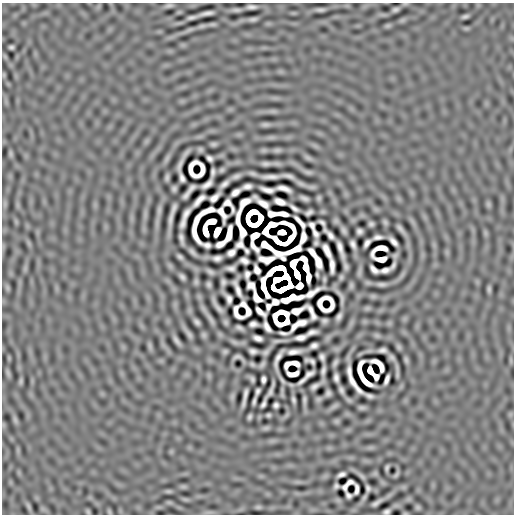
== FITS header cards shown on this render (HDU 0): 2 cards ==
NAXIS1  =                  512
NAXIS2  =                  512

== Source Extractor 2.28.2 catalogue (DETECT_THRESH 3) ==
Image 512 x 512 px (HDU 0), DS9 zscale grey, 1 PNG px = 1 image px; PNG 516 x 516 px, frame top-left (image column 1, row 512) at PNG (2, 3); no overlay
Background -3.57e-07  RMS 2.4e-04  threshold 7.25e-04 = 3 sigma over >= 5 px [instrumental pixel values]
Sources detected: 241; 30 with non-positive FLUX_AUTO (blend fragments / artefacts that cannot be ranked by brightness) are not listed; the other 211 listed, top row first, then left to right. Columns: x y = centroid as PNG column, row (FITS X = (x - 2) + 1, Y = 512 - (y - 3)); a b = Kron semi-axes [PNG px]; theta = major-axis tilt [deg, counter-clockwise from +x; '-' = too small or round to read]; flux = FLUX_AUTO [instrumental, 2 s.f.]
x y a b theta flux
169 5 10 4 9 0.039
251 7 9 3 1 0.057
395 9 5 3 - 0.036
236 10 10 4 0 0.042
320 10 9 3 1 0.046
206 13 12 3 11 0.075
465 16 6 3 18 0.034
191 17 8 3 15 0.046
253 19 11 4 9 0.044
388 25 7 4 19 0.027
202 26 9 5 26 0.03
11 47 5 3 - 0.033
3 75 7 4 -90 0.02
265 124 14 4 0 0.052
213 144 7 5 0 0.032
277 150 9 5 0 0.034
10 154 10 4 -90 0.031
209 158 6 4 -41 0.046
308 158 11 4 -32 0.041
266 164 7 4 -2 0.045
180 165 11 3 72 0.059
213 172 7 3 83 0.045
308 172 11 5 -18 0.039
253 173 9 5 -26 0.038
236 176 10 5 21 0.053
288 176 10 3 -15 0.057
167 177 7 3 81 0.036
270 177 14 3 1 0.096
182 178 8 4 -71 0.056
207 184 11 4 37 0.08
224 184 8 4 41 0.063
247 186 8 4 12 0.073
191 188 9 4 48 0.044
174 189 4 4 - 0.032
284 189 14 4 -15 0.078
267 190 13 4 -11 0.07
235 192 9 5 37 0.085
186 195 7 4 51 0.049
214 198 10 5 39 0.072
304 198 7 3 -18 0.046
319 198 7 5 90 0.025
199 200 14 4 45 0.082
280 202 10 5 -20 0.1
244 203 13 6 46 0.053
262 203 17 5 -35 0.064
488 204 7 4 -72 0.033
294 208 9 3 -36 0.055
174 209 10 3 69 0.064
159 210 11 6 80 0.044
208 211 15 4 22 0.053
309 212 7 4 32 0.044
186 214 12 4 63 0.087
283 214 10 4 -9 0.1
211 221 9 5 14 0.12
300 222 14 3 -49 0.037
385 222 8 5 -74 0.026
183 223 8 4 69 0.068
322 223 7 3 -44 0.036
371 224 4 4 - 0.036
312 225 7 4 -61 0.04
400 229 10 4 -53 0.054
344 230 7 4 -66 0.043
205 231 10 4 -79 0.19
359 231 5 5 - 0.05
217 232 8 5 64 0.22
282 232 7 4 -2 0.26
315 233 7 4 -60 0.052
229 234 15 5 75 0.12
329 234 13 4 -48 0.075
255 236 8 5 35 0.11
378 237 8 4 6 0.052
181 238 10 3 -77 0.059
303 238 11 5 77 0.048
289 240 14 4 49 0.15
278 241 13 4 -37 0.14
393 241 9 4 -48 0.079
316 243 4 3 - 0.027
367 243 8 4 56 0.061
220 244 9 5 27 0.086
353 244 8 4 -68 0.061
207 245 14 4 -18 0.033
340 249 16 4 -72 0.11
294 250 21 5 26 0.063
327 251 13 5 -65 0.092
231 253 8 5 35 0.067
278 253 9 4 -25 0.038
312 253 10 4 -53 0.08
180 257 5 3 - 0.033
217 258 7 5 5 0.062
304 259 7 5 -33 0.046
381 259 10 5 -2 0.096
244 261 8 5 -22 0.061
318 261 11 5 -73 0.12
332 265 13 4 -86 0.094
393 266 7 3 59 0.041
231 268 8 4 1 0.053
306 268 8 5 -75 0.14
257 270 8 5 -67 0.065
374 270 9 4 -45 0.063
385 270 10 4 13 0.079
210 272 8 4 -23 0.045
247 274 7 4 80 0.046
297 274 8 4 -66 0.38
317 274 4 2 - 0.02
182 277 5 4 - 0.041
286 277 7 5 -48 0.075
308 277 8 4 88 0.14
278 279 9 4 16 0.35
196 282 8 6 -76 0.026
223 282 6 3 85 0.04
209 284 4 3 - 0.031
382 284 9 4 -3 0.051
251 285 8 6 -41 0.029
299 286 6 5 - 0.15
7 288 9 4 -81 0.027
264 288 20 5 -76 0.056
285 288 15 5 29 0.11
237 289 16 4 -68 0.079
489 289 7 4 -90 0.032
311 293 18 4 30 0.11
340 296 13 3 -65 0.049
257 298 10 5 -56 0.036
290 298 19 5 14 0.15
229 299 8 5 -69 0.063
275 302 6 6 - 0.06
268 306 6 4 77 0.028
217 307 14 3 -54 0.073
296 311 11 5 20 0.073
260 312 12 4 -41 0.029
311 312 16 5 -63 0.044
339 317 7 4 59 0.05
211 319 18 4 -58 0.073
324 321 5 4 - 0.035
197 322 6 4 -44 0.042
302 323 9 5 10 0.094
253 324 7 5 4 0.057
294 326 9 4 51 0.048
267 327 10 4 -60 0.072
239 328 6 3 -22 0.038
312 332 9 4 15 0.063
283 333 11 3 1 0.039
189 334 12 5 -53 0.042
204 335 7 6 - 0.028
301 337 10 5 12 0.079
258 338 8 4 -16 0.07
176 340 8 3 -54 0.051
150 346 9 4 -71 0.038
314 346 7 5 24 0.057
399 347 8 5 -61 0.025
382 350 7 4 4 0.053
225 351 5 5 - 0.031
253 351 7 5 -10 0.056
265 352 5 3 - 0.035
294 352 12 4 8 0.096
238 357 8 4 -4 0.038
322 357 6 4 -79 0.048
391 357 9 6 -57 0.039
278 358 17 4 67 0.073
406 360 9 5 -75 0.031
310 361 10 4 -17 0.03
295 363 8 4 -21 0.081
335 363 6 3 59 0.035
252 364 8 5 -30 0.029
262 364 8 4 49 0.037
287 364 7 4 48 0.059
323 370 7 3 76 0.048
8 373 10 4 -60 0.028
309 374 10 4 33 0.055
376 376 5 4 - 0.067
336 378 7 4 -85 0.059
252 379 5 3 - 0.033
263 379 6 4 89 0.051
387 379 9 3 70 0.067
282 380 11 4 -58 0.033
21 381 10 4 85 0.028
302 381 9 3 36 0.054
314 386 7 4 35 0.054
341 390 6 3 -67 0.041
257 391 7 3 67 0.042
270 391 9 3 70 0.049
328 393 5 4 - 0.04
369 396 8 4 -22 0.05
245 397 18 3 78 0.08
293 400 6 3 -71 0.035
304 400 12 4 -89 0.044
254 401 7 2 80 0.036
263 404 9 3 67 0.05
276 405 5 5 - 0.045
268 415 4 3 - 0.026
250 417 5 3 - 0.033
15 420 10 5 -64 0.036
266 428 8 6 20 0.029
387 468 5 2 - 0.028
341 474 8 4 22 0.055
396 475 9 4 54 0.023
350 482 7 4 20 0.034
336 486 4 4 - 0.035
345 487 6 4 53 0.034
368 488 6 4 -73 0.039
357 489 11 4 -86 0.028
168 491 10 4 -4 0.029
348 495 9 4 -54 0.024
185 499 7 4 -18 0.026
169 502 7 4 -18 0.024
376 503 9 3 32 0.054
28 506 9 4 -71 0.032
258 507 8 5 0 0.028
418 507 7 5 -21 0.023
88 512 6 4 -74 0.026
109 512 7 4 -71 0.022
387 512 6 4 29 0.047
At the frame edge (FLAGS 8, measured only in part): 1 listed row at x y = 387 512
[30 non-positive-flux detections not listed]